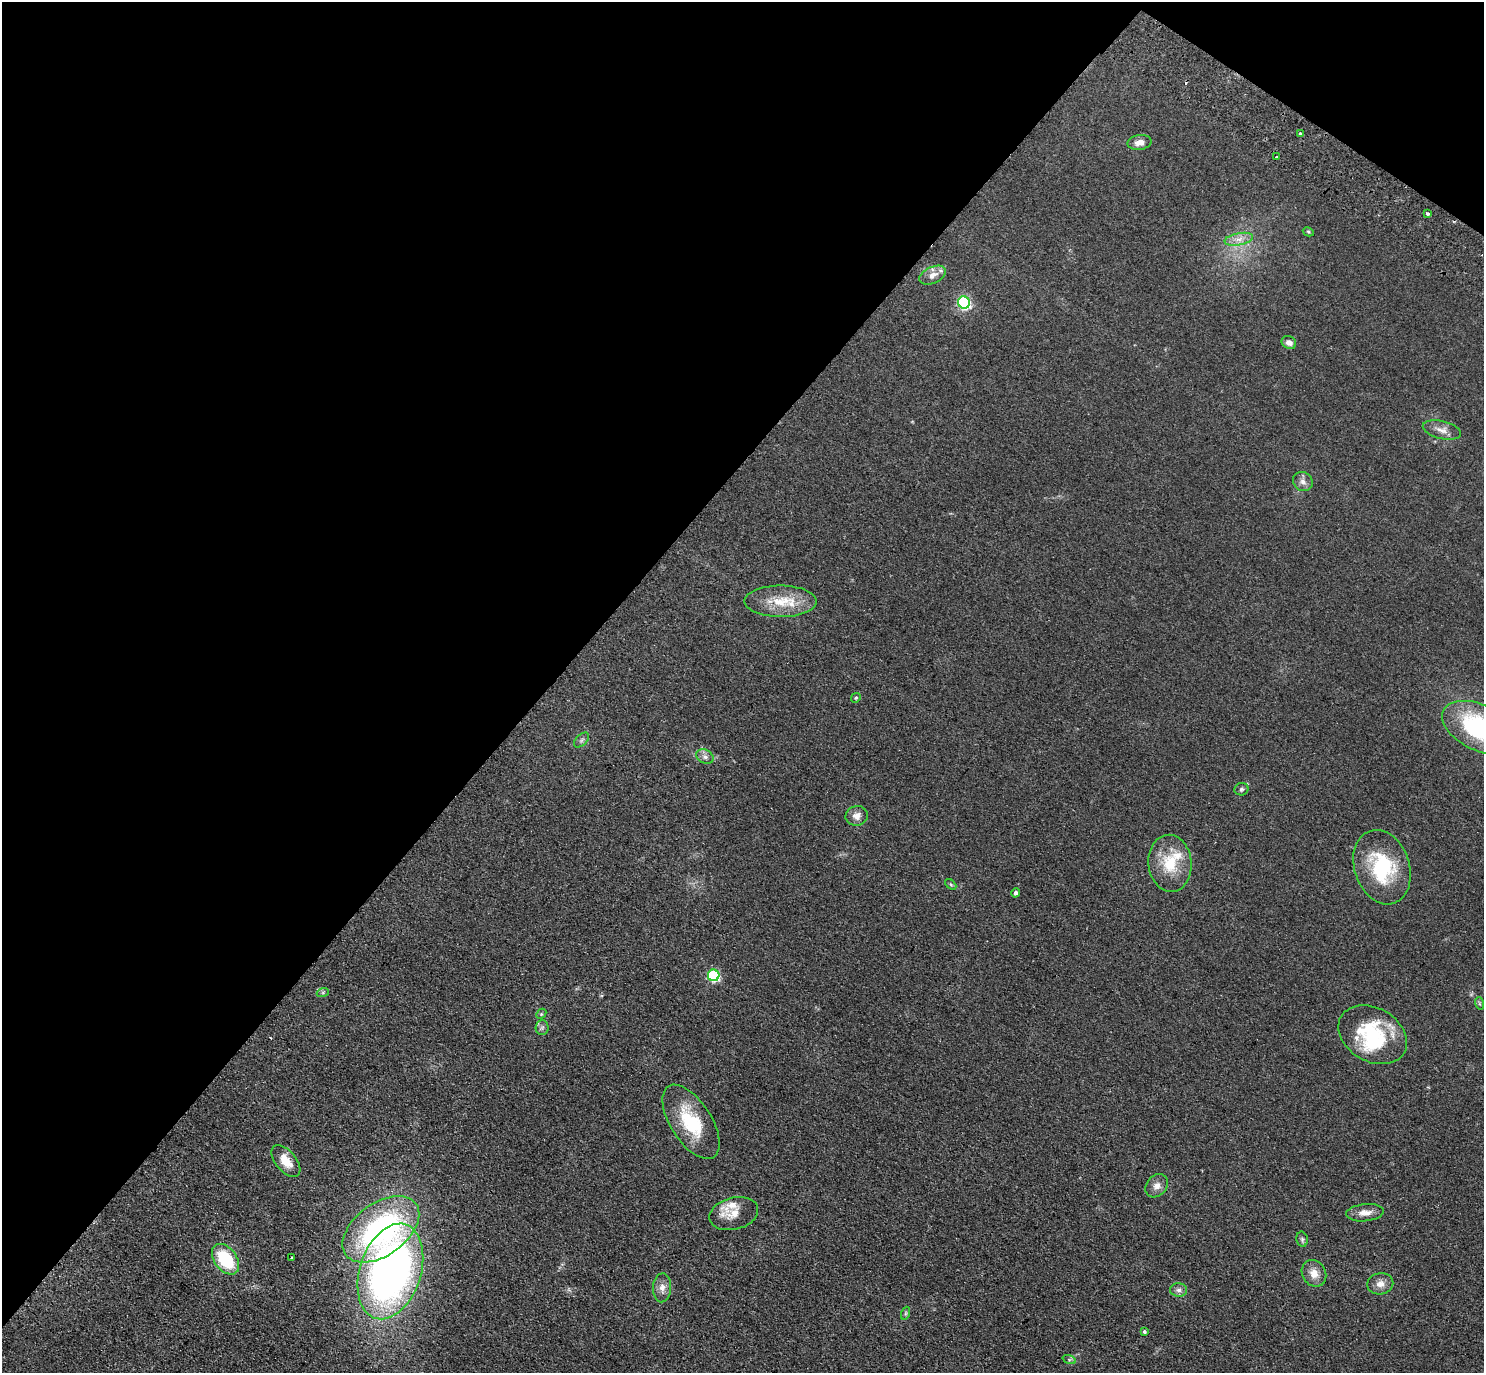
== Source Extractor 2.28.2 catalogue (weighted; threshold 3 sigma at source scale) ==
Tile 2 of 4 x 4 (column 2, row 1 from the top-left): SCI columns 1521-3002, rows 4317-5687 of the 6004 x 6031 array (HDU 1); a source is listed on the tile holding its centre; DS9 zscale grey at full resolution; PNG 1486 x 1375 px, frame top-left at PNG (2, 2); each listed source drawn as its Kron ellipse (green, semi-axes under 4 px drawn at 4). Shown black and unused: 39% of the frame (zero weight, under 2 of 3 exposures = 3% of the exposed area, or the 3 px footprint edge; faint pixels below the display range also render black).
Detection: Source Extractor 2.28.2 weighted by HDU 2 'WHT'; one run over the whole footprint, this tile lists its part. Background 0.0953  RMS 0.01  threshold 0.0467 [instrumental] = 3 sigma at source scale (4.5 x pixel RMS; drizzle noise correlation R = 1.50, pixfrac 1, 0.05/0.05 arcsec/px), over >= 5 px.
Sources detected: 52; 1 inside a brighter object's white glare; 2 cosmic-ray / hot-pixel residue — neither listed nor drawn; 4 inside a brighter listed object's ellipse — not listed separately; the other 45 listed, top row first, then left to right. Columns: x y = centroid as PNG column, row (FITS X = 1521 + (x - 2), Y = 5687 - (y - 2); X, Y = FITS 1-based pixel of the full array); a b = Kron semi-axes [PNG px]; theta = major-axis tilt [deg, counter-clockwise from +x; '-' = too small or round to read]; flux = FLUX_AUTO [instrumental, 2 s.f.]
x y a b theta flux
1300 134 4 3 - 2.6
1140 142 12 7 8 7.1
1276 157 3 3 - 2.7
1428 214 3 3 - 3.1
1308 232 6 4 -28 1.3
1239 239 14 6 11 7.2
932 275 14 8 24 8.4
964 302 6 6 - 160
1289 342 7 6 - 5
1442 430 19 9 -13 7.9
1303 481 10 9 - 5
781 601 36 15 0 30
856 698 5 4 - 1.3
1480 728 40 23 -25 130
582 740 9 5 45 2.5
705 757 9 6 -27 4.1
1241 789 7 6 - 2.2
857 816 11 9 13 6.8
1170 863 28 21 -84 35
1382 867 38 27 -72 72
951 884 6 4 -44 1.3
1016 893 5 4 - 2.5
714 975 6 5 - 110
323 992 6 4 19 1.4
1479 1003 6 4 -72 1.4
541 1014 6 4 47 1.4
542 1027 7 6 - 2.6
1373 1035 36 26 -30 75
691 1122 42 20 -57 51
286 1161 19 10 -51 16
1157 1186 13 10 49 6.7
1365 1213 19 8 5 8.6
734 1214 25 16 15 16
381 1229 43 26 36 200
1302 1239 7 5 -78 1.9
292 1257 3 2 - 1
226 1259 17 11 -53 52
390 1271 49 30 72 530
1314 1273 14 11 -58 10
1380 1284 13 10 11 7.3
662 1288 14 9 87 7.2
1179 1290 8 6 -2 3.5
906 1313 7 4 71 1.7
1144 1332 3 3 - 1.8
1069 1359 7 4 -19 1.7
Isophote crosses this tile's border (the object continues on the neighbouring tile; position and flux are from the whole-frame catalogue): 1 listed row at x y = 1480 728